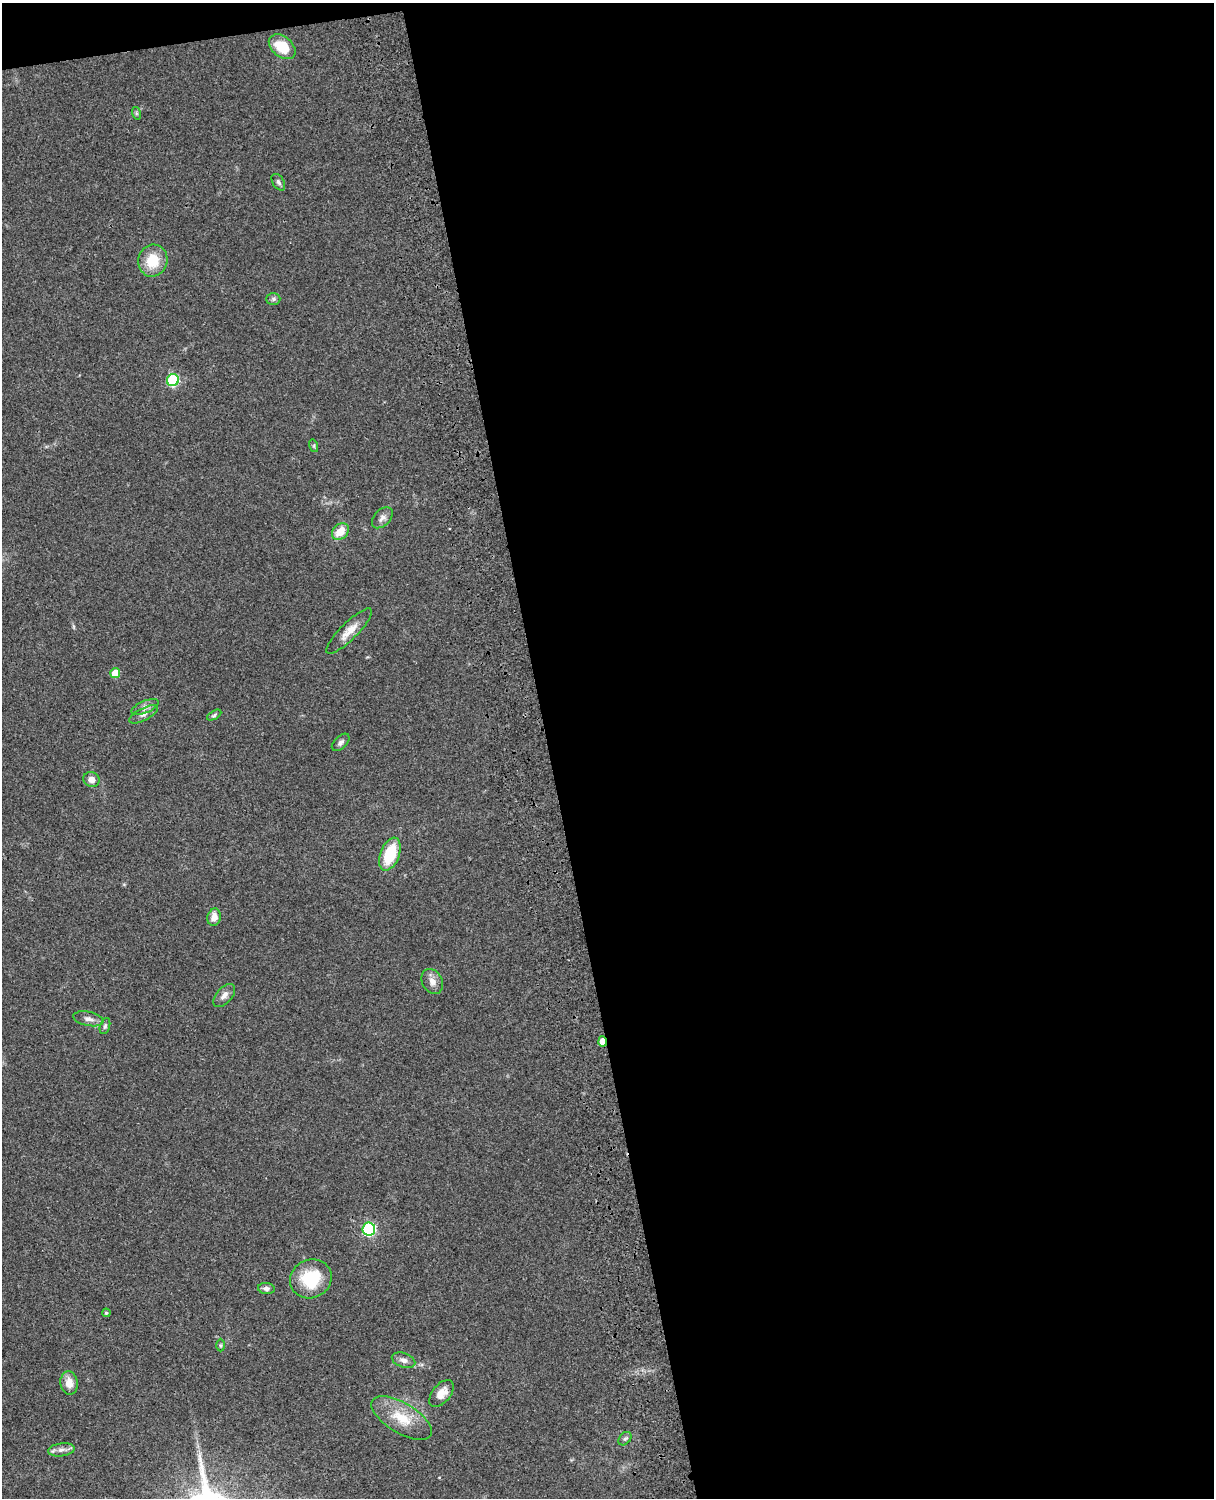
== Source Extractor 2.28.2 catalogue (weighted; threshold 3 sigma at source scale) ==
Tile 4 of 4 x 3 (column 4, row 1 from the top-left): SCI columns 3758-4969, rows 3268-4763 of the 5088 x 4927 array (HDU 1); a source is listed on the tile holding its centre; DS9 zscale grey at full resolution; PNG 1216 x 1500 px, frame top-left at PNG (2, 3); each listed source drawn as its Kron ellipse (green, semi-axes under 4 px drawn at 4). Shown black and unused: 56% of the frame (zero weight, under 3 of 4 exposures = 6% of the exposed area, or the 3 px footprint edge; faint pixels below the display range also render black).
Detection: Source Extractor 2.28.2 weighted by HDU 2 'WHT'; one run over the whole footprint, this tile lists its part. Background 0.0917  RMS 0.0062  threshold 0.0277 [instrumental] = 3 sigma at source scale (4.5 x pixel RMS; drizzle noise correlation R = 1.50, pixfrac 1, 0.05/0.05 arcsec/px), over >= 5 px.
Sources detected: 34; all 34 listed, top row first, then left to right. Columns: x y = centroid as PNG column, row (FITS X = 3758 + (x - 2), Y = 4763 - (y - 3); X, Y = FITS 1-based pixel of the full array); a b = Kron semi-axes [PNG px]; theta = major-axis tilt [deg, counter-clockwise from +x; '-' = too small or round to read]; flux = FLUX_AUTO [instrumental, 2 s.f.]
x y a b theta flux
282 47 15 10 -39 16
136 113 6 4 -72 0.88
278 182 9 5 -58 1.5
153 261 16 14 77 15
273 299 7 6 - 1.4
173 380 6 6 - 53
314 446 6 4 -73 0.99
382 518 12 8 46 3
340 531 9 7 46 9.6
349 631 31 8 45 7.6
115 673 5 5 - 11
145 707 14 6 23 3
144 714 16 6 27 3
214 715 8 4 31 1.1
341 742 10 6 45 2
91 779 8 7 - 3.9
390 854 17 9 69 23
214 917 8 6 76 5.3
432 981 13 10 -62 4.2
224 995 14 7 48 3.4
88 1019 15 7 -12 3.3
105 1026 8 5 74 1.3
603 1041 5 4 - 7.9
369 1229 6 6 - 69
311 1279 21 19 25 26
266 1288 8 5 -7 2.3
106 1313 4 4 - 0.94
220 1345 6 4 90 0.89
404 1360 12 7 -19 3
69 1383 12 8 -81 6.5
441 1393 16 9 51 6.7
402 1418 34 15 -31 17
625 1439 7 5 49 1.5
61 1450 13 6 8 3.3
Overlapping masked pixels (flux is a lower limit): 1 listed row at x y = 603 1041